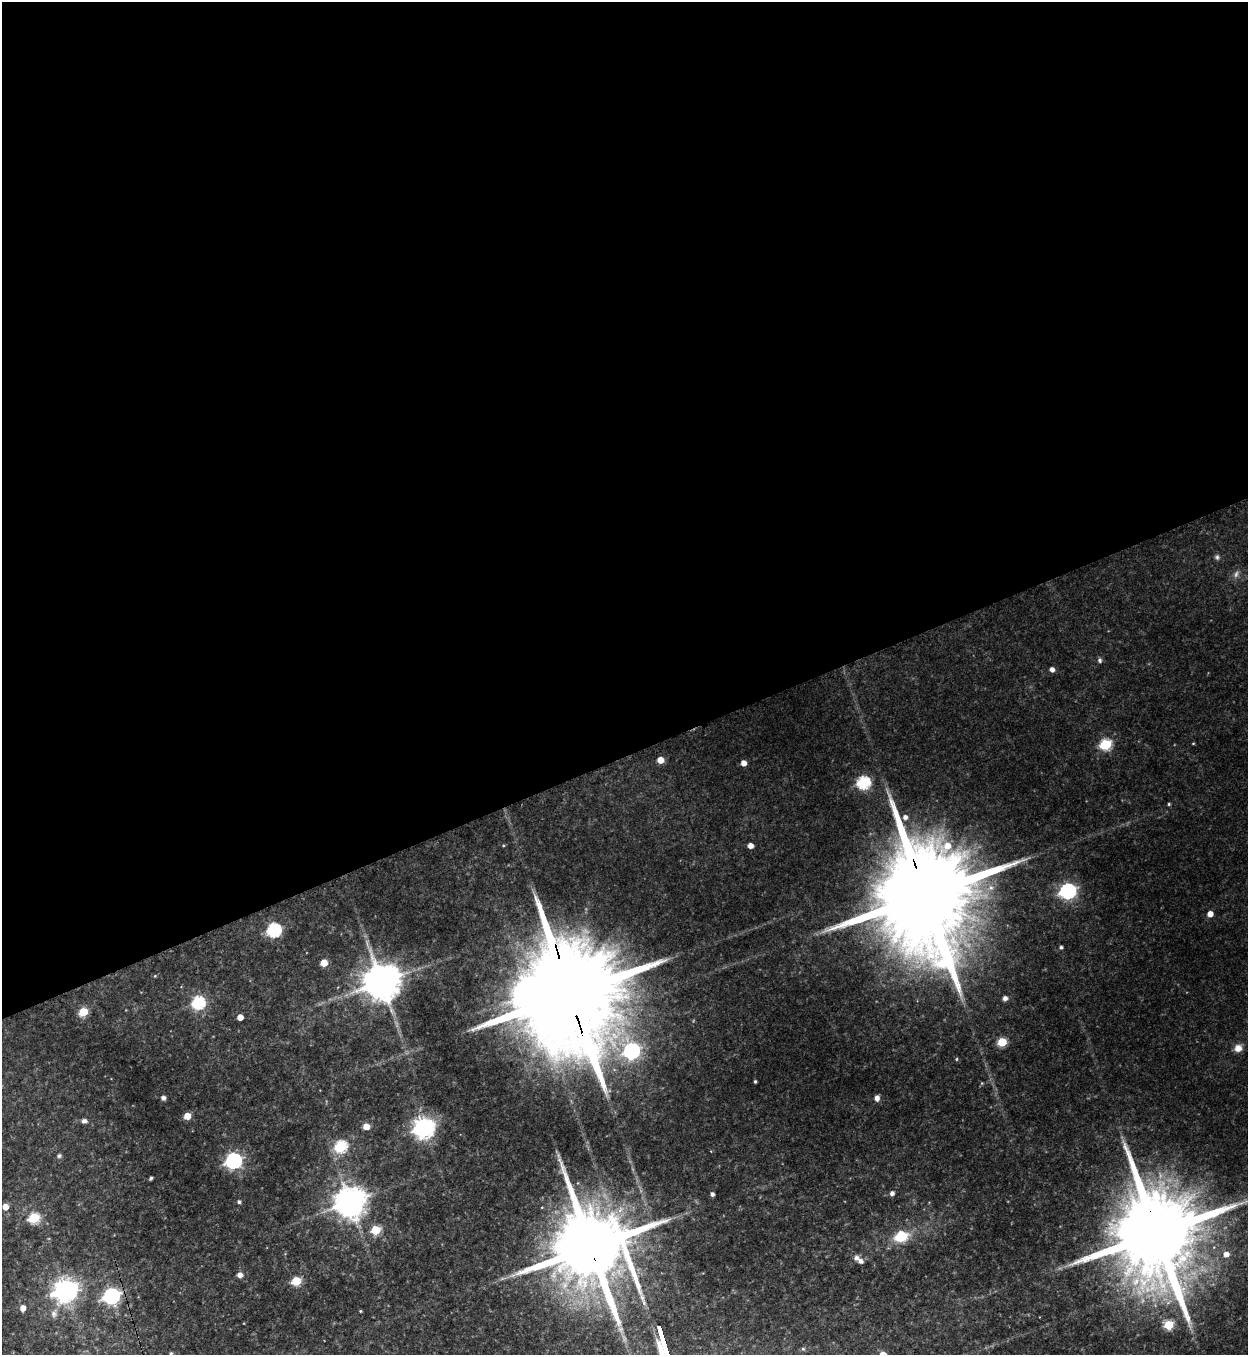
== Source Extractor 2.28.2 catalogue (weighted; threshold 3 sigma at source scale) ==
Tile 2 of 4 x 4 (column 2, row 1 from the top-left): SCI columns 1525-2770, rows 4082-5434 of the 5414 x 5454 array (HDU 1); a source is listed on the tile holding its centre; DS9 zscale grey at full resolution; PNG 1250 x 1357 px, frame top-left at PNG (2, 2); no overlay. Shown black and unused: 56% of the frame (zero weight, under 3 of 4 exposures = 3% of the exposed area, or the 3 px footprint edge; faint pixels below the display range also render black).
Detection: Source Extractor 2.28.2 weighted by HDU 2 'WHT'; one run over the whole footprint, this tile lists its part. Background 0.175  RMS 0.0097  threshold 0.0434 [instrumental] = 3 sigma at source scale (4.5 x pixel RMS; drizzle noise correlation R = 1.50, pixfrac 1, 0.05/0.05 arcsec/px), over >= 5 px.
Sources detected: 68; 1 too faint to see at this stretch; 1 inside a brighter object's white glare — not listed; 1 inside a brighter listed object's ellipse — not listed separately; the other 65 listed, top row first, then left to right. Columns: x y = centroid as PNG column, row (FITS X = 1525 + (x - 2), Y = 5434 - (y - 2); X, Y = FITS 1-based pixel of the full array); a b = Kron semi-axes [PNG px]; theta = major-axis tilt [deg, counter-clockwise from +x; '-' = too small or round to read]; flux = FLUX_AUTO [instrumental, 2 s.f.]
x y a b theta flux
1217 557 8 6 -55 2.6
1100 660 6 5 - 2.6
1052 669 5 5 - 5
1193 743 4 3 - 0.89
1105 745 6 6 - 91
660 760 5 5 - 15
743 763 4 4 - 9
863 783 6 6 - 150
1169 804 4 4 - 1.3
905 817 6 5 - 4.4
750 846 5 4 - 8
991 888 12 8 20 8.1
1068 891 7 6 - 300
924 895 46 22 -74 37000
1210 914 5 4 - 9.6
274 930 7 6 - 170
1061 947 4 4 - 2.3
324 963 5 5 - 22
155 976 5 4 - 0.99
381 982 11 11 - 3100
569 992 48 21 -74 39000
1005 998 5 5 - 4.8
198 1003 6 6 - 150
83 1012 5 5 - 41
240 1017 5 4 - 11
1002 1042 5 5 - 52
1238 1048 9 8 - 8.9
631 1051 7 7 - 260
956 1059 5 4 - 1.2
755 1081 3 3 - 1.5
982 1083 6 4 71 1
163 1098 4 4 - 3.9
877 1098 6 5 - 5.9
187 1116 5 4 - 19
84 1121 6 5 - 4.2
366 1126 5 5 - 14
423 1128 8 7 - 680
340 1147 6 6 - 110
59 1156 6 5 - 2.5
233 1161 7 6 - 270
151 1178 4 3 - 2.2
892 1193 5 5 - 3.7
712 1194 4 4 - 3.4
239 1202 5 4 - 2.1
350 1202 10 9 - 1800
5 1207 5 5 - 11
34 1218 6 6 - 77
375 1230 5 5 - 49
1157 1235 33 20 -75 23000
901 1236 19 14 16 29
591 1247 26 19 -70 16000
1226 1254 7 6 - 7.9
860 1261 6 5 - 4.8
240 1275 5 5 - 6.4
503 1278 12 4 9 3.1
296 1281 6 5 - 49
65 1290 10 8 30 820
111 1296 7 6 - 310
23 1308 5 5 - 7.9
360 1311 3 3 - 0.99
54 1313 13 9 78 5.6
1169 1325 6 5 - 48
663 1342 19 3 -72 3300
803 1349 5 5 - 1.5
171 1353 5 5 - 1.6
Overlapping masked pixels (flux is a lower limit): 4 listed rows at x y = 924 895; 569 992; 1157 1235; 591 1247
Isophote crosses this tile's border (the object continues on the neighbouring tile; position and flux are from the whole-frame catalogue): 1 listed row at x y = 171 1353